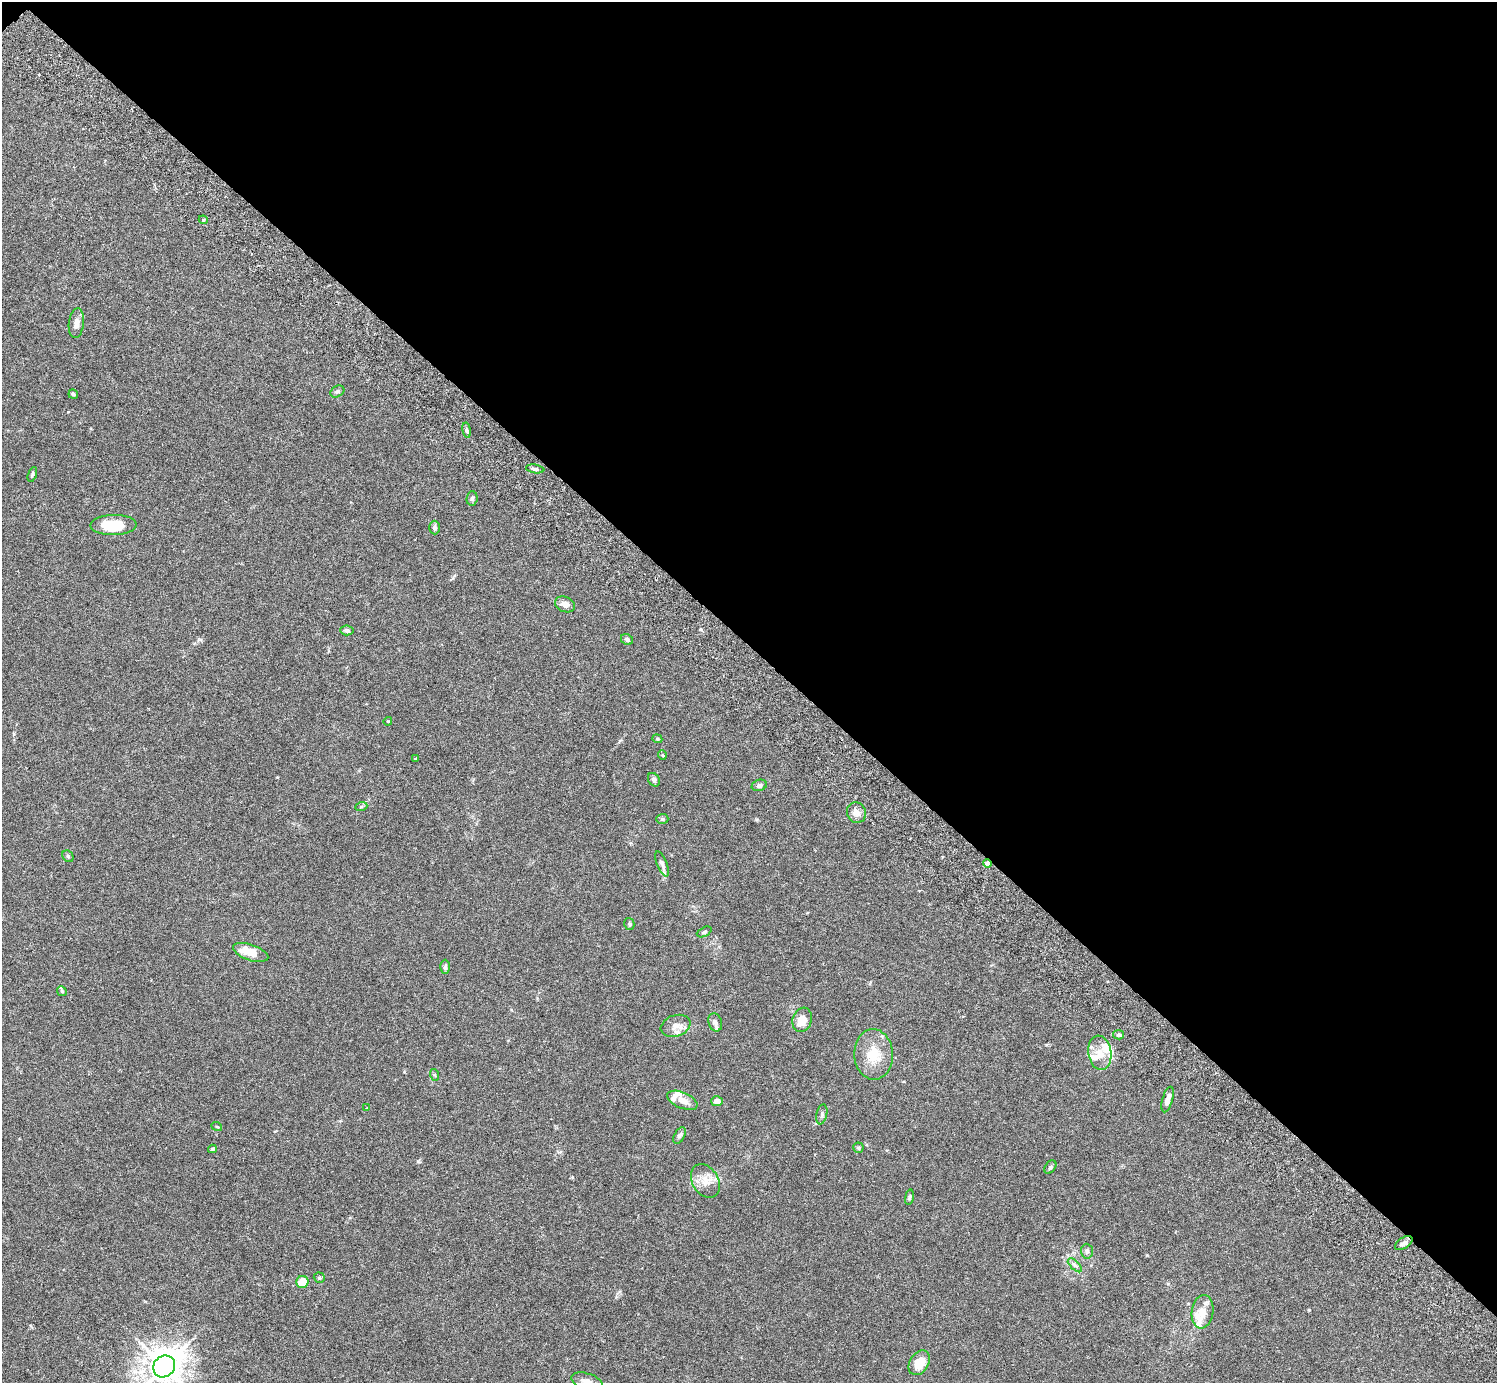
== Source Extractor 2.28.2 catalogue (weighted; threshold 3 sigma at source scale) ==
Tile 3 of 4 x 4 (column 3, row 1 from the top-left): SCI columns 3036-4530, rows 4349-5729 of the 6074 x 6074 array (HDU 1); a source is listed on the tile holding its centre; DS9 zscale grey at full resolution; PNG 1499 x 1385 px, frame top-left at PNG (2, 2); each listed source drawn as its Kron ellipse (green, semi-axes under 4 px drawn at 4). Shown black and unused: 47% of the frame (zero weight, under 3 of 6 exposures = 3% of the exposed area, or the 3 px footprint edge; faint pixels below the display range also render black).
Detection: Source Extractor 2.28.2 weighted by HDU 2 'WHT'; one run over the whole footprint, this tile lists its part. Background 0.0198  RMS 0.002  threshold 0.00834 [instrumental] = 3 sigma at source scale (4.09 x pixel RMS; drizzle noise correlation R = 1.36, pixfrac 0.8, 0.05/0.05 arcsec/px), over >= 5 px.
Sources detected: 68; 10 inside a brighter listed object's ellipse — not listed separately; the other 58 listed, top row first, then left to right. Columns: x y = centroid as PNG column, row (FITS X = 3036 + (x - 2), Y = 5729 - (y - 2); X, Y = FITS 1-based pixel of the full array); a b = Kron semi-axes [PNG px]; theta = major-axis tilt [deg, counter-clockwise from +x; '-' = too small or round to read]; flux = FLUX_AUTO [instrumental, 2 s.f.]
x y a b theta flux
203 220 5 4 - 0.27
76 323 15 7 83 1.3
337 391 7 5 31 0.39
73 394 5 4 - 0.23
467 430 8 4 -81 0.3
535 469 9 4 -8 0.46
32 474 8 4 71 0.32
472 498 7 5 85 0.36
114 525 23 10 1 5.7
435 528 7 5 -89 0.44
565 604 10 7 -21 1.2
347 630 7 5 -5 0.49
627 639 6 5 - 0.42
388 721 4 3 - 0.14
657 739 5 4 - 0.23
662 755 5 3 - 0.16
415 758 3 3 - 0.27
654 780 7 5 -57 0.43
759 785 8 5 20 0.54
361 807 6 4 20 0.26
856 813 10 9 - 1.1
662 819 6 5 - 0.29
68 856 6 5 - 0.28
987 863 4 4 - 1.7
662 864 13 5 -69 0.68
629 924 6 5 - 0.28
704 932 8 4 26 0.32
251 952 18 8 -19 2.5
445 967 7 5 88 0.41
62 991 5 4 - 0.22
802 1020 12 9 70 2.4
715 1022 9 6 -71 0.67
676 1026 15 10 19 1.5
1118 1035 5 4 - 0.34
1100 1053 17 11 -81 2.6
874 1054 25 19 -87 4.9
435 1075 6 4 -70 0.23
1167 1099 13 5 75 1.2
682 1100 16 8 -23 1.6
717 1101 6 5 - 1.2
366 1108 4 3 - 0.13
822 1114 10 5 78 0.43
217 1127 5 3 - 0.16
679 1136 9 5 61 0.51
858 1148 5 5 - 0.28
212 1149 4 3 - 0.22
1050 1167 7 5 54 0.37
705 1181 18 13 -58 2.2
909 1197 8 4 81 0.28
1404 1243 10 5 34 0.72
1087 1251 7 6 - 0.42
1075 1265 9 3 -45 0.38
319 1278 6 5 - 0.3
302 1282 6 6 - 3
1202 1312 17 10 81 2.1
919 1363 13 9 58 3.3
164 1366 11 10 - 330
587 1382 16 8 -17 1.5
Overlapping masked pixels (flux is a lower limit): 1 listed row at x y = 987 863
Isophote crosses this tile's border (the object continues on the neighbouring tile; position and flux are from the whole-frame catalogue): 2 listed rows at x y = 164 1366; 587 1382
Unlisted compact peaks at least as high as the median listed source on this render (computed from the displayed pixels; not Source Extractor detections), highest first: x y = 418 1161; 1309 1310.